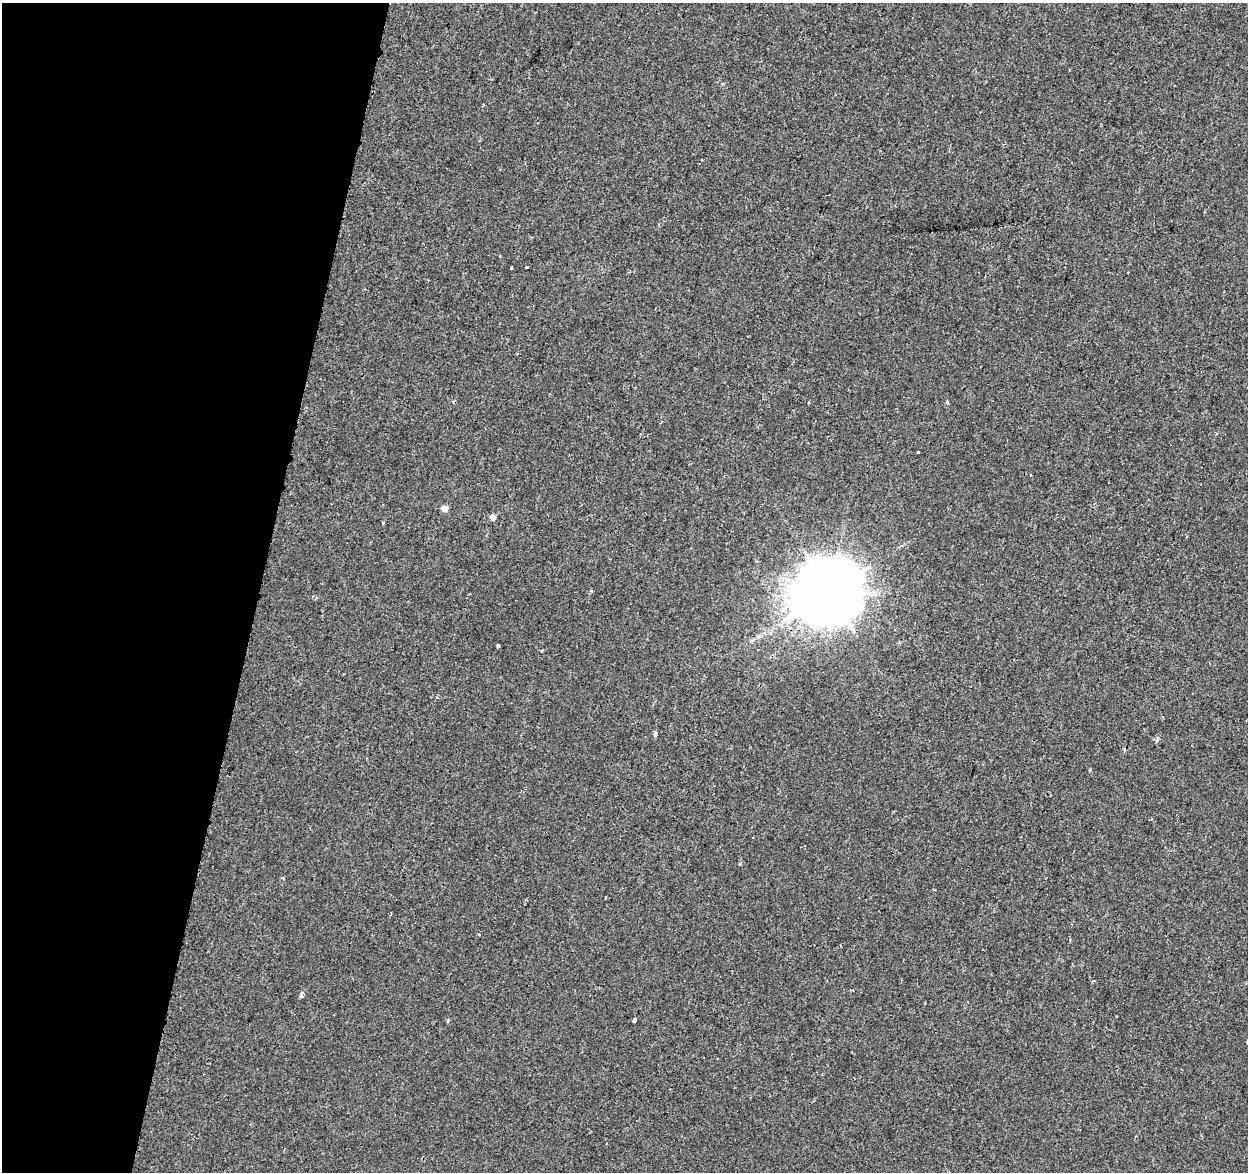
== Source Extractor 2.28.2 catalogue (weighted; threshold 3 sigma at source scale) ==
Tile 9 of 4 x 4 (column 1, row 3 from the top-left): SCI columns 22-1267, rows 1509-2678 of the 5018 x 5298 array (HDU 1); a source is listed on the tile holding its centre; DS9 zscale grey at full resolution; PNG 1250 x 1174 px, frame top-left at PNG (2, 3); no overlay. Shown black and unused: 21% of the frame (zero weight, under 2 of 3 exposures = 3% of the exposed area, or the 3 px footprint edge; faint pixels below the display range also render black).
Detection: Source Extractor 2.28.2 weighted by HDU 2 'WHT'; one run over the whole footprint, this tile lists its part. Background -7.21e-05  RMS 0.0029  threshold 0.0129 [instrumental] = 3 sigma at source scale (4.5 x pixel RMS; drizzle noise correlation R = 1.50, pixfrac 1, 0.0396/0.0396 arcsec/px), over >= 5 px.
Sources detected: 19; all 19 listed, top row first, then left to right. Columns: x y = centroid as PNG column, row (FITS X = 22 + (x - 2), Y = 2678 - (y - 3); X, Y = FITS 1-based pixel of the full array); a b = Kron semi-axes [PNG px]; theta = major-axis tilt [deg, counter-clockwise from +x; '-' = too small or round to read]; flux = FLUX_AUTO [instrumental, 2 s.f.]
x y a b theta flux
511 268 3 3 - 1.2
527 268 3 2 - 0.31
454 401 4 3 - 0.3
947 402 4 4 - 0.39
918 453 3 3 - 0.88
444 509 4 4 - 3.5
493 517 5 4 - 2.2
383 523 4 3 - 0.26
829 592 21 19 34 2700
498 646 4 3 - 0.91
542 650 4 3 - 0.32
655 734 5 5 - 0.6
1157 739 5 4 - 0.98
1125 749 5 3 - 0.31
1090 770 3 3 - 1.8
302 992 3 3 - 1.2
301 996 4 3 - 1.2
634 1020 4 3 - 1.1
1247 1042 5 3 - 0.53
Overlapping masked pixels (flux is a lower limit): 1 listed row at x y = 829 592
Isophote crosses this tile's border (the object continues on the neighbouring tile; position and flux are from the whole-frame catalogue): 1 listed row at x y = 1247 1042